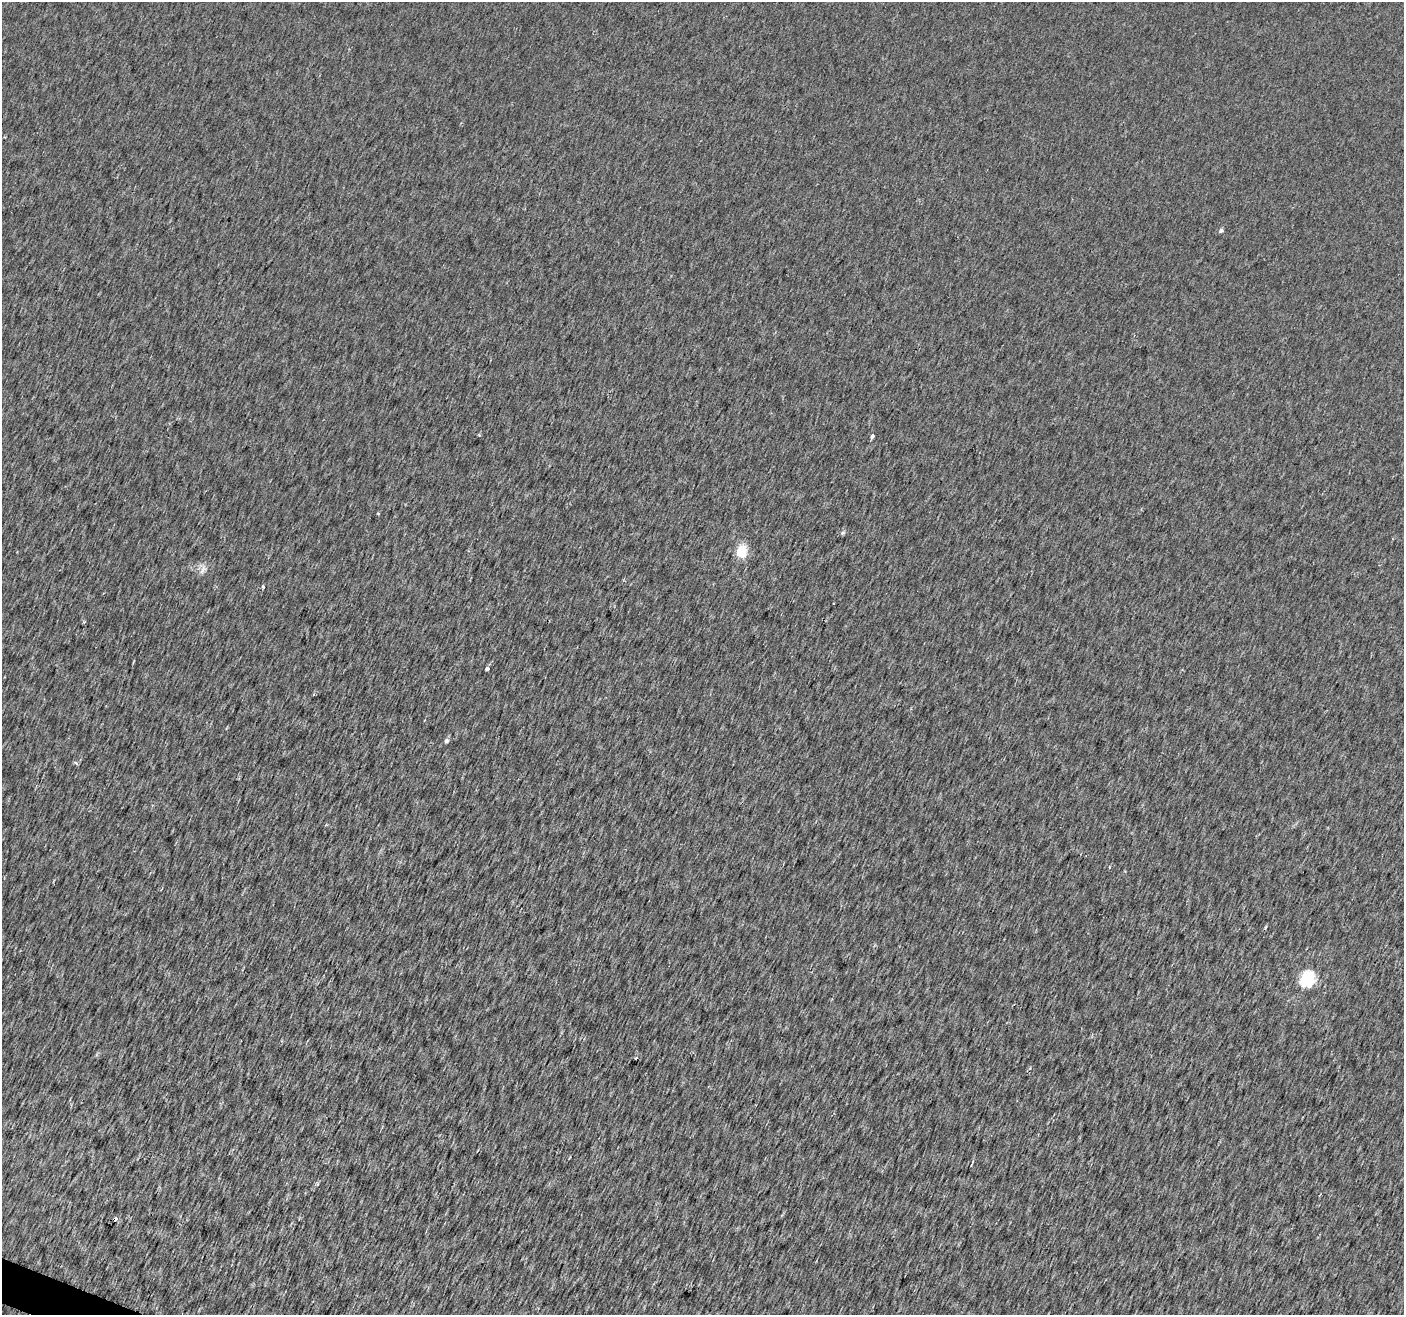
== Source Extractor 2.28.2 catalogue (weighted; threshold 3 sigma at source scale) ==
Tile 7 of 4 x 4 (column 3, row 2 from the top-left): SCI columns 2808-4209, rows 2840-4152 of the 5616 x 5741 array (HDU 1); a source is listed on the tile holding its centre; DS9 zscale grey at full resolution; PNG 1406 x 1317 px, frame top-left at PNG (2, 2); no overlay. Shown black and unused: <1% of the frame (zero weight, under 2 of 3 exposures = <1% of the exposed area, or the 3 px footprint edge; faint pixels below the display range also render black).
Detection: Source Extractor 2.28.2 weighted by HDU 2 'WHT'; one run over the whole footprint, this tile lists its part. Background 0.0078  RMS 0.0095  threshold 0.0426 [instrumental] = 3 sigma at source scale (4.5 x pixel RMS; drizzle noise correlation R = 1.50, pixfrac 1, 0.0396/0.0396 arcsec/px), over >= 5 px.
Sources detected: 12; all 12 listed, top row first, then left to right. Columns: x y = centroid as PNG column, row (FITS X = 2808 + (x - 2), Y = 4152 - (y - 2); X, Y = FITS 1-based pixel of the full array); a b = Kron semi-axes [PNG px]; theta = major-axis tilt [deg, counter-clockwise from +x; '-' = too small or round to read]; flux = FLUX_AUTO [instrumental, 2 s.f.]
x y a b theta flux
1221 230 5 5 - 2.2
872 436 3 3 - 17
378 513 3 3 - 3
741 551 6 5 - 58
203 569 13 5 72 3.8
263 587 4 3 - 1.5
487 669 4 3 - 5.2
446 741 6 5 - 1.9
76 763 3 3 - 4.6
1307 979 7 6 - 180
636 1058 3 3 - 1.4
114 1219 4 3 - 24
Overlapping masked pixels (flux is a lower limit): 1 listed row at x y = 114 1219